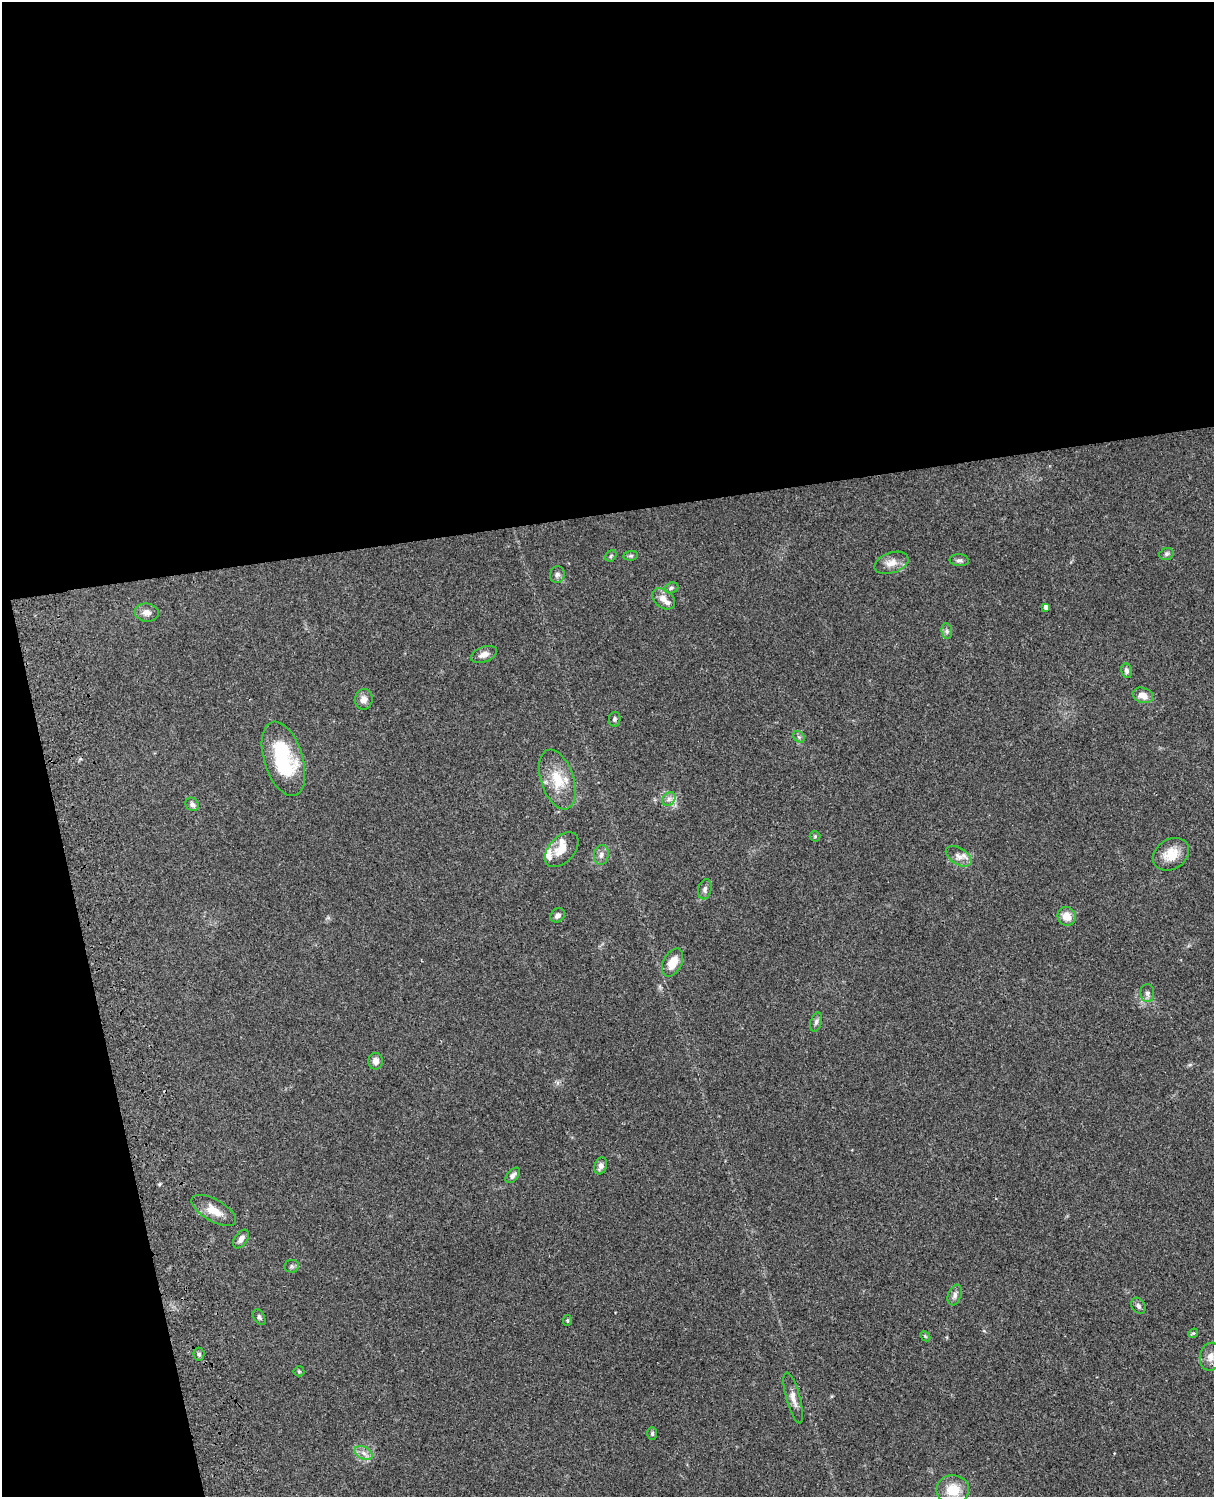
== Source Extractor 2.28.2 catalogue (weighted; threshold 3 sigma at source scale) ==
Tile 1 of 4 x 3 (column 1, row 1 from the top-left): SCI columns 121-1332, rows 3269-4763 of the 5088 x 4927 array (HDU 1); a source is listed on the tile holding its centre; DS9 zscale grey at full resolution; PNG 1216 x 1499 px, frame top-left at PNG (2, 2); each listed source drawn as its Kron ellipse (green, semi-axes under 4 px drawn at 4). Shown black and unused: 39% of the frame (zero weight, under 3 of 4 exposures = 6% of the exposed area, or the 3 px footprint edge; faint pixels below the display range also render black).
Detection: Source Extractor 2.28.2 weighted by HDU 2 'WHT'; one run over the whole footprint, this tile lists its part. Background 0.0986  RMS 0.0064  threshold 0.0286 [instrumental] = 3 sigma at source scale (4.5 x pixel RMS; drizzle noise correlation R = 1.50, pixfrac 1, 0.05/0.05 arcsec/px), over >= 5 px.
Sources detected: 54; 3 inside a brighter listed object's ellipse — not listed separately; the other 51 listed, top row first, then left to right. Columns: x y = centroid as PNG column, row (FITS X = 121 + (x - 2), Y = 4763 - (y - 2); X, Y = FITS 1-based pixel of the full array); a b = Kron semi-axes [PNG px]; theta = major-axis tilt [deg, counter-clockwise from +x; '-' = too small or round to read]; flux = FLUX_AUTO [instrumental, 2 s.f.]
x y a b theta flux
1166 554 7 5 16 1.4
611 556 6 5 - 1
631 556 7 5 7 0.98
959 560 9 6 -4 1.7
891 563 18 10 19 5.7
557 575 8 7 - 2
671 588 7 5 18 1.2
663 599 13 9 -38 4.4
1046 607 4 4 - 1.9
147 613 12 9 -6 3.8
947 631 8 5 -83 1.5
484 654 14 7 20 4.1
1126 671 7 5 -77 1.7
1143 695 10 7 -18 5.4
364 699 10 9 - 3.6
615 719 7 5 80 1.3
799 737 6 5 - 1.2
283 759 38 19 -72 46
557 779 31 16 -72 17
669 799 7 6 - 2.2
192 804 7 6 - 1.9
815 836 5 5 - 0.77
562 850 20 12 47 8.9
1171 854 19 15 32 12
601 855 10 7 83 2.7
959 856 14 8 -31 4.3
705 889 10 6 75 2.1
558 915 8 6 41 2.2
1067 916 9 9 - 6.6
673 963 15 9 63 9.2
1147 993 9 7 -89 2.3
816 1022 10 5 74 1.7
376 1061 8 7 - 3.3
601 1166 9 6 71 2.7
513 1175 9 5 49 2.2
214 1210 25 11 -30 8.8
241 1239 10 6 54 2.9
292 1266 7 6 - 1.4
955 1295 11 6 70 2.5
1138 1306 9 6 -56 1.9
259 1317 8 5 -61 1.4
567 1320 5 4 - 0.71
1193 1333 5 4 - 0.7
925 1336 6 4 -45 0.78
199 1354 6 5 - 1.4
1211 1357 14 10 81 5.1
299 1371 5 5 - 0.76
793 1398 26 7 -75 4.9
652 1433 6 5 - 1
364 1453 9 6 -28 3.1
953 1490 16 15 - 14